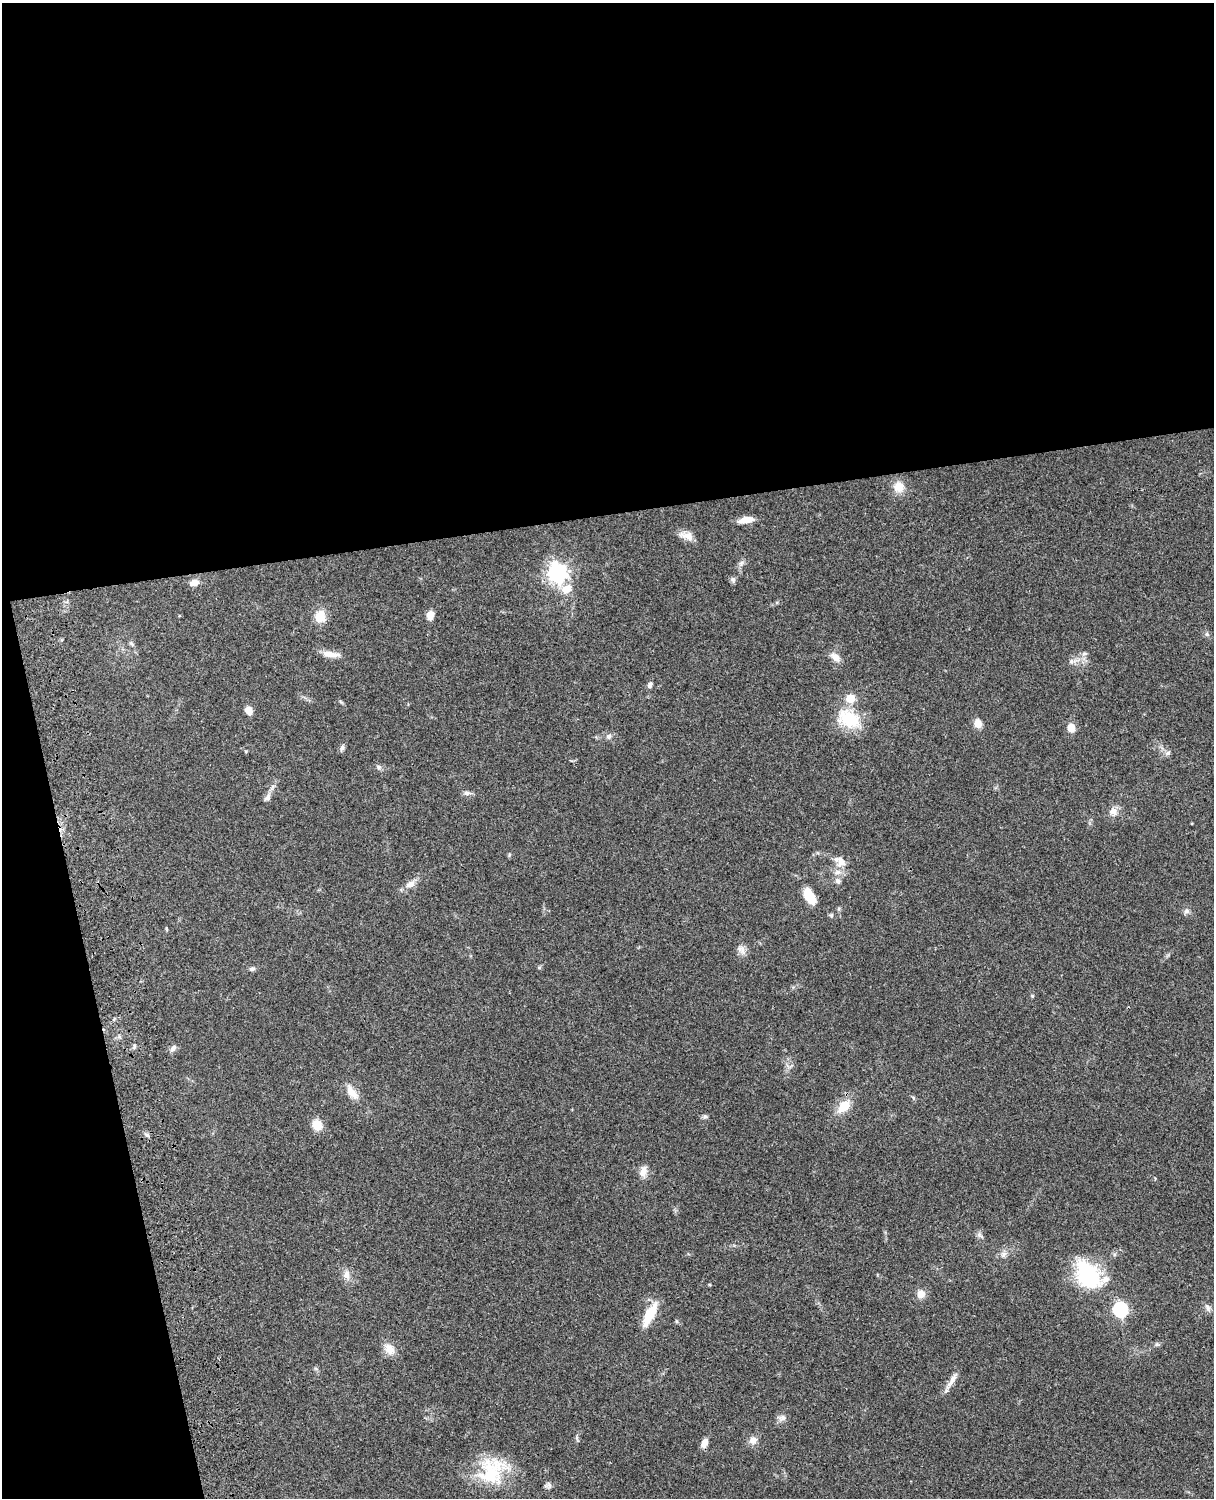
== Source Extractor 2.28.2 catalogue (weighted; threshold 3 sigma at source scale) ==
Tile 1 of 4 x 3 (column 1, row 1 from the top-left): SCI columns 121-1332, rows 3268-4763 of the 5087 x 4926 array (HDU 1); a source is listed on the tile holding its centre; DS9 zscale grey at full resolution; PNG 1216 x 1500 px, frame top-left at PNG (2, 3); no overlay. Shown black and unused: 39% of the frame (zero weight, under 3 of 4 exposures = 6% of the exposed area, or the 3 px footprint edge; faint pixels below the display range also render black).
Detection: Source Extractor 2.28.2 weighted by HDU 2 'WHT'; one run over the whole footprint, this tile lists its part. Background 0.0768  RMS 0.0058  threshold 0.0259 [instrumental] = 3 sigma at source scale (4.5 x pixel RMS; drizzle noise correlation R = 1.50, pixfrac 1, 0.05/0.05 arcsec/px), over >= 5 px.
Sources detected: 65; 3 inside a brighter listed object's ellipse — not listed separately; the other 62 listed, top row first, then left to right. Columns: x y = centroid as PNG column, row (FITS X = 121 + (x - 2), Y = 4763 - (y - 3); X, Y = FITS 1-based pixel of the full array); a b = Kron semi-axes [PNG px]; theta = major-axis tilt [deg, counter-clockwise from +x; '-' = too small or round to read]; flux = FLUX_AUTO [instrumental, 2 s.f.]
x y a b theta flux
899 487 13 13 - 7.4
746 520 16 6 10 6.8
688 536 16 11 -17 4.8
741 563 9 6 69 1.8
557 573 7 7 - 270
733 579 8 6 -89 1.4
194 583 10 7 15 4.4
567 589 15 11 32 7.3
430 615 9 7 73 5.2
320 616 13 11 77 8.9
1207 634 6 5 - 1.1
132 644 9 4 -36 1
1085 653 9 4 0 1.2
331 654 22 7 -7 5.1
835 657 15 8 -42 4.2
1071 661 7 5 46 1.4
650 685 8 5 56 1.6
249 710 7 6 - 4.7
849 719 30 21 -31 23
978 724 9 8 - 4.8
1071 728 10 8 -66 4.7
609 736 7 7 - 1.8
342 748 8 6 56 1.5
1168 753 8 6 17 1.5
379 767 6 5 - 1.2
467 793 9 6 -2 1.8
267 798 10 7 56 2.4
1113 811 10 9 - 3.9
840 861 18 12 -39 6.2
838 881 8 6 -46 1.7
410 884 14 8 28 4
810 897 16 8 -60 12
1186 911 8 6 22 1.5
743 950 13 7 -82 3.1
539 967 6 4 0 0.68
252 969 7 6 - 1.4
1032 996 5 4 - 0.61
134 1046 8 3 85 0.84
173 1048 10 6 52 2.1
352 1092 21 10 -50 6.2
844 1106 17 11 43 9.7
705 1116 7 5 -17 1.1
317 1125 11 10 - 7.2
147 1135 6 5 - 1.3
643 1171 16 9 78 4.2
979 1235 9 6 -51 1.6
1004 1254 10 6 49 2
1088 1274 41 26 -56 41
347 1275 13 9 -87 3.9
921 1294 10 9 - 4.3
1207 1307 12 6 -64 2.1
1120 1310 6 6 - 120
650 1314 30 9 63 14
676 1321 6 4 -70 0.65
1157 1344 6 5 - 1
389 1349 16 12 -52 5.8
952 1380 24 7 59 4.5
782 1418 10 8 -14 2.3
753 1441 10 9 - 3.6
704 1443 9 6 70 4.4
492 1471 38 32 46 32
549 1485 10 5 -72 1.5
Isophote crosses this tile's border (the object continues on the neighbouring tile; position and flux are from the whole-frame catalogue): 1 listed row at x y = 492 1471